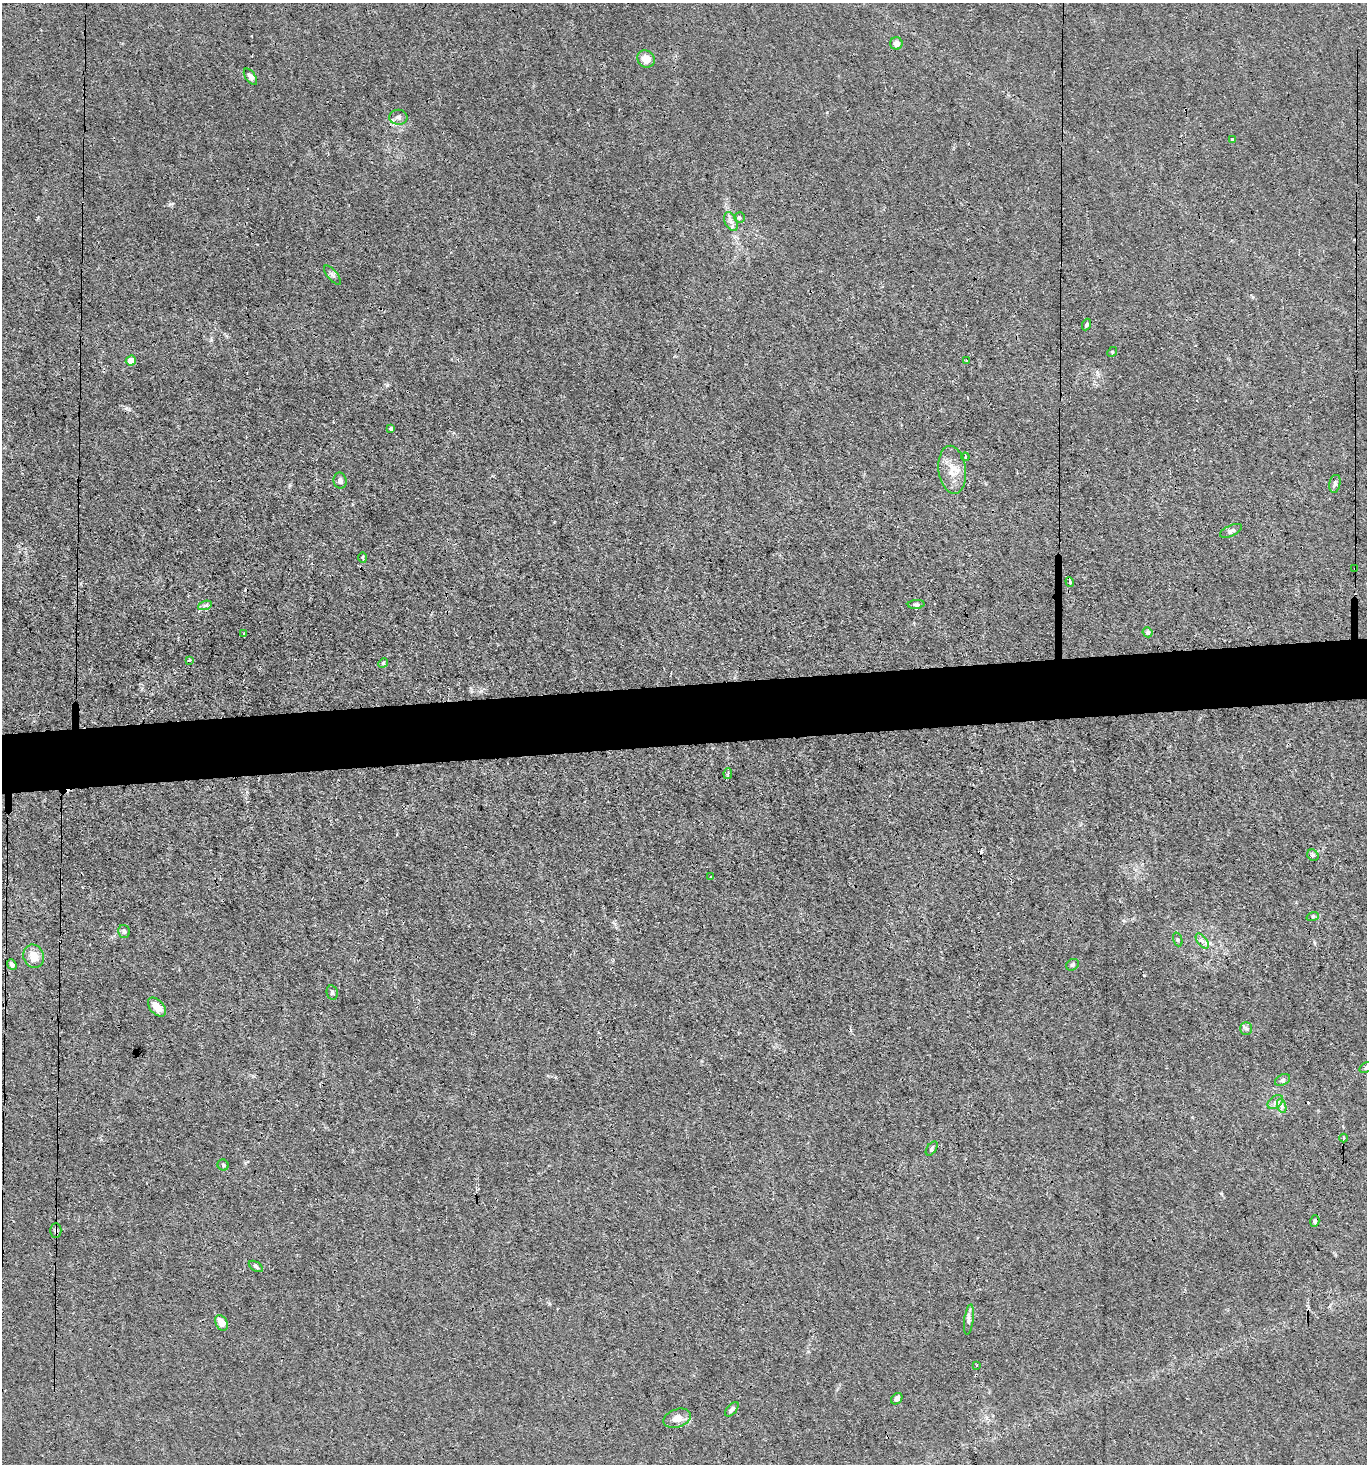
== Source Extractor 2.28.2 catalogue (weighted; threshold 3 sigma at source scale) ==
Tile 5 of 3 x 3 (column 2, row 2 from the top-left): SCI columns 1504-2868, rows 1462-2923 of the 4355 x 4384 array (HDU 1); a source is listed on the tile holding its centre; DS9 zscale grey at full resolution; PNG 1369 x 1466 px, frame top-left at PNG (2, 3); each listed source drawn as its Kron ellipse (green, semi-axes under 4 px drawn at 4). Shown black and unused: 4% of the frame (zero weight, under 3 of 4 exposures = <1% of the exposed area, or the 3 px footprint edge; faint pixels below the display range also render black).
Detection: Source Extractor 2.28.2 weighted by HDU 2 'WHT'; one run over the whole footprint, this tile lists its part. Background 0.0192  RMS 0.0031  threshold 0.0141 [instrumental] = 3 sigma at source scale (4.5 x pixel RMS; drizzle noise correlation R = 1.50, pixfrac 1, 0.05/0.05 arcsec/px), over >= 5 px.
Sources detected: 64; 8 cosmic-ray / hot-pixel residue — neither listed nor drawn; the other 56 listed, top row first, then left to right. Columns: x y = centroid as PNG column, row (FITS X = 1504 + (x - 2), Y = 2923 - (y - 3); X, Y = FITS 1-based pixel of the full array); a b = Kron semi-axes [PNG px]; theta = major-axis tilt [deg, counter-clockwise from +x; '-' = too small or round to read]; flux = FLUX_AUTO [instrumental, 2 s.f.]
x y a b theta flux
896 43 6 6 - 1.9
646 59 9 8 - 3.3
250 77 9 5 -55 1.3
398 117 9 7 -3 1.3
1232 139 3 3 - 1
739 218 5 5 - 0.73
731 222 10 6 -63 1.3
333 275 12 5 -50 0.83
1087 324 6 4 63 0.74
1112 352 5 4 - 0.37
131 361 5 5 - 3.7
966 361 2 2 - 0.37
391 428 3 3 - 1.1
965 457 4 4 - 0.41
952 470 24 13 -83 5.4
340 481 8 6 -79 1.3
1335 484 9 5 76 0.92
1231 531 12 5 24 1
363 557 5 3 - 0.38
1355 569 3 3 - 0.75
1070 582 5 3 - 0.75
916 604 8 4 4 0.68
205 605 7 4 19 0.69
1148 632 5 5 - 0.73
244 634 4 3 - 2.3
189 660 3 3 - 0.8
383 663 5 4 - 0.39
728 773 5 3 - 0.46
1313 855 6 5 - 0.6
711 877 3 3 - 0.33
1313 916 6 4 19 0.45
124 931 6 5 - 0.67
1178 939 7 4 -70 0.52
1202 941 9 4 -53 0.92
34 956 12 10 -67 4.2
12 965 6 4 -49 0.8
1072 965 7 5 29 0.61
332 993 7 5 -78 0.74
157 1007 11 7 -48 3.2
1246 1028 6 6 - 0.75
1366 1068 7 4 32 0.67
1282 1080 8 5 28 0.73
1275 1102 8 5 36 1.1
1282 1106 7 4 -70 0.82
1343 1138 4 3 - 0.35
932 1148 8 4 55 0.59
223 1165 6 5 - 0.54
1315 1221 6 4 75 0.75
56 1230 7 5 -90 0.77
256 1266 8 4 -33 0.6
969 1320 15 4 82 1.3
221 1323 8 5 -61 3.8
977 1365 3 3 - 0.27
897 1399 6 5 - 1.4
732 1409 9 4 50 0.92
677 1418 14 9 19 3.1
Overlapping masked pixels (flux is a lower limit): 2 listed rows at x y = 1355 569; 56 1230
Isophote crosses this tile's border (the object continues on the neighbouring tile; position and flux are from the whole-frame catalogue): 1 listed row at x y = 1366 1068
Unlisted compact peaks at least as high as the median listed source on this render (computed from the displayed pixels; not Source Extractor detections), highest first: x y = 387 385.